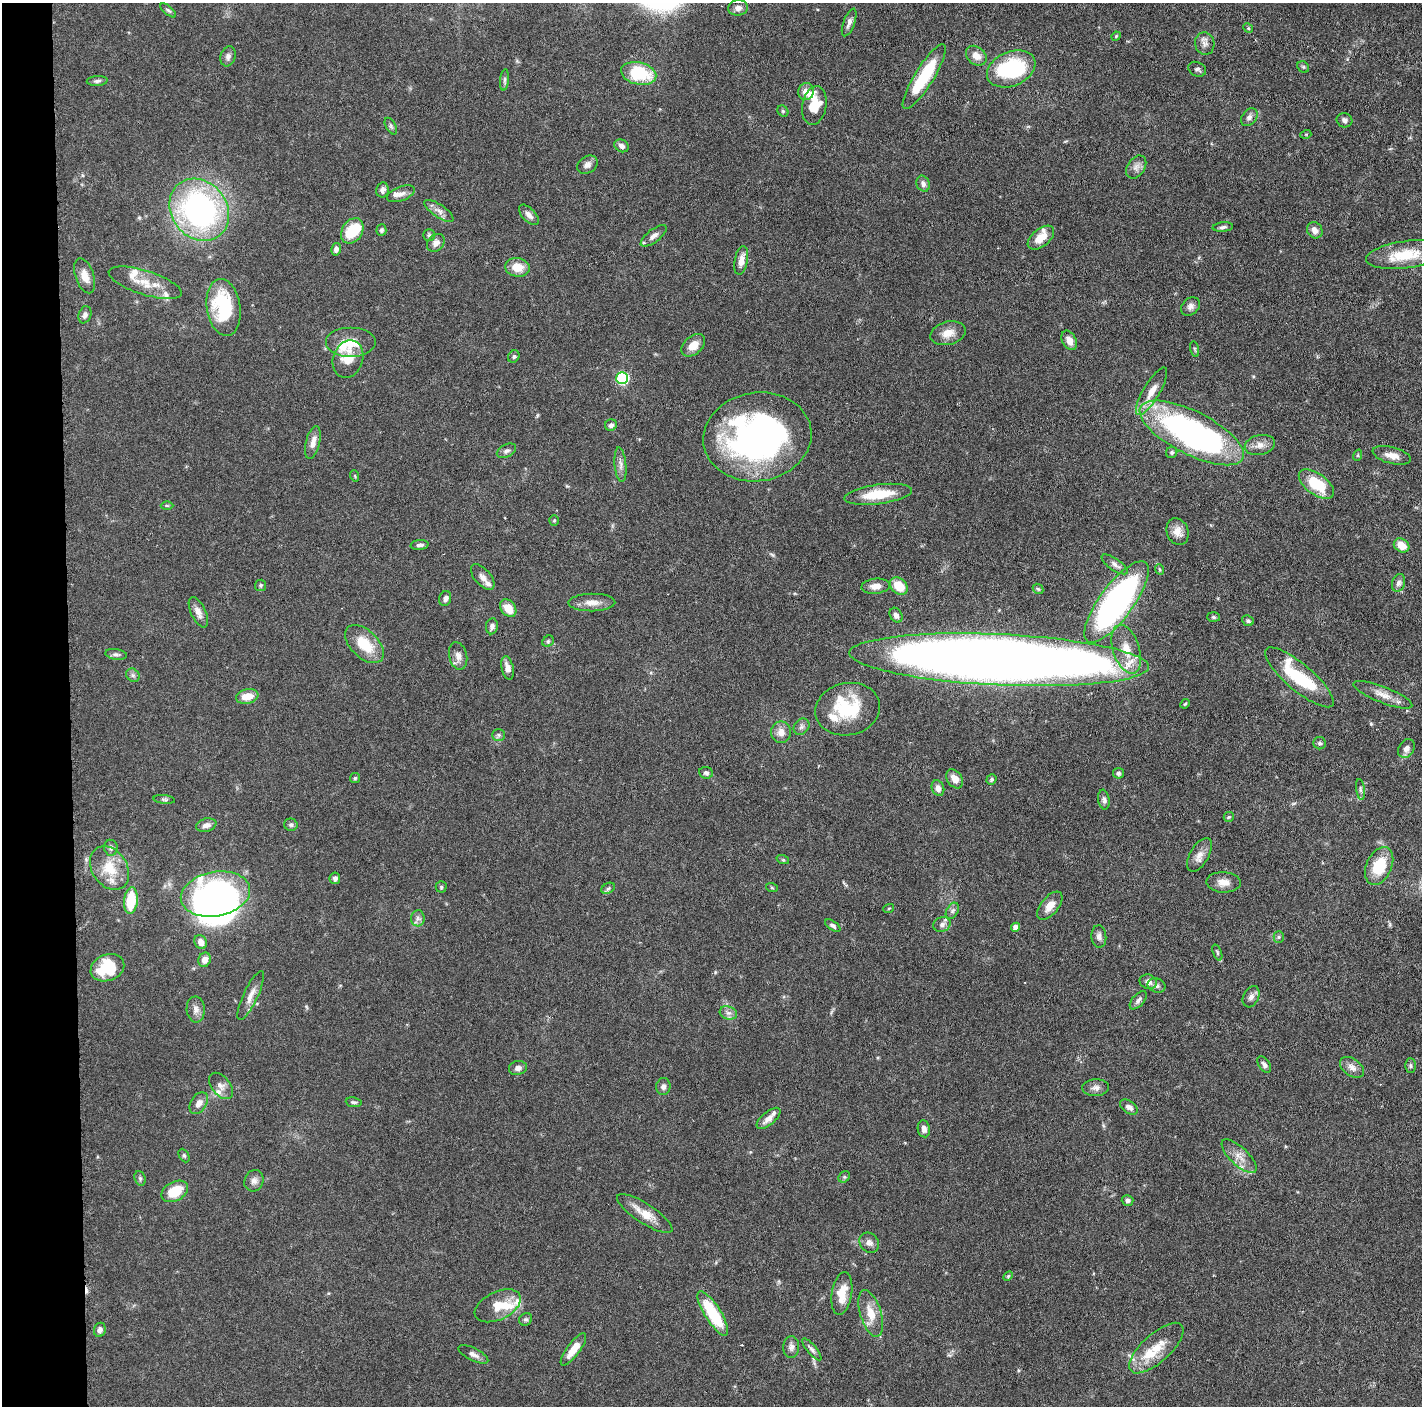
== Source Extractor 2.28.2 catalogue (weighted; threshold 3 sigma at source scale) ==
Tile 4 of 3 x 3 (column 1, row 2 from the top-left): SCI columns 7-1426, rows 1417-2820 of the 4271 x 4239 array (HDU 1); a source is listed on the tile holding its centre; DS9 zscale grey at full resolution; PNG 1424 x 1408 px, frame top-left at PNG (2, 3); each listed source drawn as its Kron ellipse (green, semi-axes under 4 px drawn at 4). Shown black and unused: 5% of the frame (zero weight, under 3 of 6 exposures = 1% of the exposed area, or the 3 px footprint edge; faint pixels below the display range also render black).
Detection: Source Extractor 2.28.2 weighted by HDU 2 'WHT'; one run over the whole footprint, this tile lists its part. Background 0.0477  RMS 0.0026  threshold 0.0107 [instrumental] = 3 sigma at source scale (4.09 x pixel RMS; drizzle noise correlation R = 1.36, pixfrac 0.8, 0.05/0.05 arcsec/px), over >= 5 px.
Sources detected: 211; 6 inside a brighter object's white glare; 1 cosmic-ray / hot-pixel residue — neither listed nor drawn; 17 inside a brighter listed object's ellipse — not listed separately; the other 187 listed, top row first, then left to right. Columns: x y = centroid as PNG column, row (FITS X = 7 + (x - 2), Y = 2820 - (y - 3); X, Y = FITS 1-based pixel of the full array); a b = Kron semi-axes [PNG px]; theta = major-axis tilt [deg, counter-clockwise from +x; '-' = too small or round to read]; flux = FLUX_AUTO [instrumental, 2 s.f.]
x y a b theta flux
738 8 10 7 6 1.2
168 10 9 3 -40 0.43
849 22 15 5 70 1.1
1248 28 5 4 - 0.27
1116 36 5 4 - 0.29
1205 43 11 9 -76 1.2
228 56 10 7 74 0.98
976 56 11 8 -39 2.3
1303 67 6 5 - 0.39
1011 69 25 17 23 20
1197 69 9 7 -27 0.75
639 73 18 11 -13 14
924 77 38 9 58 13
504 80 11 4 85 0.6
97 81 10 5 4 0.7
806 92 8 8 - 1.9
814 105 19 12 79 5.8
783 111 6 5 - 0.39
1249 117 10 7 50 1
1344 120 8 7 - 0.89
391 126 9 5 -60 0.58
1306 134 5 3 - 0.24
622 146 7 6 - 1
587 165 11 8 34 1.2
1136 167 12 8 56 1.4
923 184 8 6 -67 0.85
382 190 7 6 - 0.82
401 194 14 7 21 1.4
199 210 33 28 -52 66
439 211 17 6 -34 1.5
529 215 12 6 -47 1.3
1223 227 10 4 5 0.66
381 230 6 5 - 0.52
1315 230 8 7 - 1.5
352 231 13 10 57 8.1
429 235 6 6 - 0.42
654 236 15 6 37 1.2
1041 238 15 8 40 3.5
436 243 10 7 49 1.4
336 249 6 5 - 0.99
1406 255 40 13 7 8.6
741 260 14 6 79 2.3
517 267 12 9 -8 4
85 276 18 9 -71 2.7
145 283 38 12 -18 5.3
1190 306 10 8 42 1.1
223 307 28 17 -81 18
85 315 9 6 70 0.95
948 333 18 11 15 2.9
1069 340 10 7 -60 1.9
350 342 25 15 0 5.4
693 345 14 9 41 2.8
1195 349 8 3 -77 0.29
514 356 6 5 - 0.5
348 359 19 15 70 4.3
622 378 6 6 - 23
1152 391 27 8 59 3.4
611 425 6 5 - 0.84
1192 433 57 21 -27 94
757 437 54 44 9 78
313 442 17 7 75 2.1
1260 445 15 10 12 2
506 451 10 6 25 0.78
1172 452 6 5 - 0.5
1358 455 6 3 72 0.29
1392 455 19 8 -15 2.4
620 465 17 6 -85 1.3
355 476 6 3 -72 0.23
1316 484 20 10 -36 9.4
878 494 34 9 7 7.7
167 505 6 4 -1 0.35
554 520 5 4 - 0.31
1177 532 14 10 -69 2.4
420 545 9 5 5 0.79
1402 545 8 6 -31 3.3
1115 564 15 6 -34 1.2
1159 569 5 3 - 0.29
483 577 15 8 -49 1.4
1398 583 9 6 71 0.91
261 585 6 5 - 0.41
876 586 14 7 5 1.9
899 586 10 7 -42 5.2
1038 589 6 4 -43 0.33
445 599 8 6 73 0.94
592 602 23 9 1 2.4
1116 602 49 17 54 81
508 608 10 7 -52 3.6
198 612 16 7 -65 1.6
896 615 8 6 -59 0.91
1213 617 6 5 - 0.48
1248 621 6 5 - 0.51
492 626 8 6 83 0.76
548 641 6 5 - 0.4
364 644 23 13 -44 7.2
1126 649 25 13 -72 5.4
116 654 11 5 -7 0.72
458 656 14 9 -78 1.6
999 660 150 25 -3 510
508 668 12 6 -78 1.5
133 675 7 6 - 0.63
1299 677 43 13 -40 15
1383 695 31 8 -21 2.9
247 696 11 7 12 3.3
1185 704 5 4 - 0.28
848 709 32 26 12 14
801 727 9 7 52 0.8
781 732 11 10 - 2.1
499 735 6 6 - 0.54
1320 743 6 6 - 0.55
1406 749 10 7 59 1.3
706 773 7 6 - 0.65
1118 773 5 5 - 0.52
355 778 5 5 - 0.31
955 779 10 7 -56 2.1
991 780 5 4 - 0.45
938 788 8 6 -69 1.4
1360 789 10 3 -81 0.53
164 799 11 4 -5 0.52
1104 800 10 5 -81 0.86
1229 817 5 5 - 0.32
206 825 10 6 14 1.3
291 825 7 6 - 0.57
111 848 8 7 - 0.66
1199 855 19 9 60 2.1
783 860 6 4 -19 0.31
1379 866 20 12 66 8.2
109 868 23 17 -55 6.7
335 878 6 5 - 0.73
1223 882 17 10 -2 2.2
441 887 5 5 - 0.4
608 888 7 5 29 0.51
772 888 6 4 -19 0.28
215 894 35 22 10 55
131 901 13 7 83 8.5
1050 906 17 8 50 2.5
889 908 5 3 - 0.24
952 911 9 5 61 0.71
418 918 8 6 86 0.89
942 925 9 7 24 1.2
833 926 9 4 -35 0.62
1016 927 4 4 - 1.7
1099 936 11 7 -87 1.1
1279 937 5 5 - 0.38
201 942 7 6 - 1.6
1217 953 8 4 -69 0.44
204 960 7 6 - 1.7
107 968 17 13 22 9.6
1148 982 9 7 -20 1.2
1157 985 9 7 -22 0.87
251 995 26 7 65 2.4
1251 997 11 7 63 1.1
1138 1000 11 6 49 0.86
196 1009 13 9 -86 1.5
728 1013 9 6 -18 0.96
1264 1065 9 5 -54 0.83
1410 1066 7 5 -89 0.51
1352 1067 13 8 -36 1.6
518 1068 9 7 14 1
221 1086 15 9 -51 1.6
663 1087 8 7 - 0.9
1096 1088 13 8 3 1.3
354 1102 8 5 -7 0.51
199 1103 12 8 57 1.7
1129 1107 10 6 -34 1.2
769 1118 14 6 40 1.8
924 1129 8 6 -81 1.1
184 1155 7 5 -63 0.42
1239 1156 22 9 -44 2.8
844 1177 6 5 - 0.4
140 1178 7 5 -70 0.48
254 1181 11 9 66 1.3
175 1191 14 9 29 6.4
1128 1200 6 5 - 0.81
645 1213 32 9 -33 4
869 1243 11 9 -49 1.2
1008 1276 6 3 45 0.28
842 1293 21 10 81 4.4
498 1306 24 14 26 4.6
713 1313 25 8 -58 13
871 1313 24 10 -73 4.2
526 1319 7 6 - 0.55
100 1330 7 6 - 1.1
791 1347 11 8 89 1.1
1156 1348 34 14 42 6.2
573 1349 19 6 54 3.7
812 1349 14 4 -50 0.8
473 1354 16 6 -26 1.3